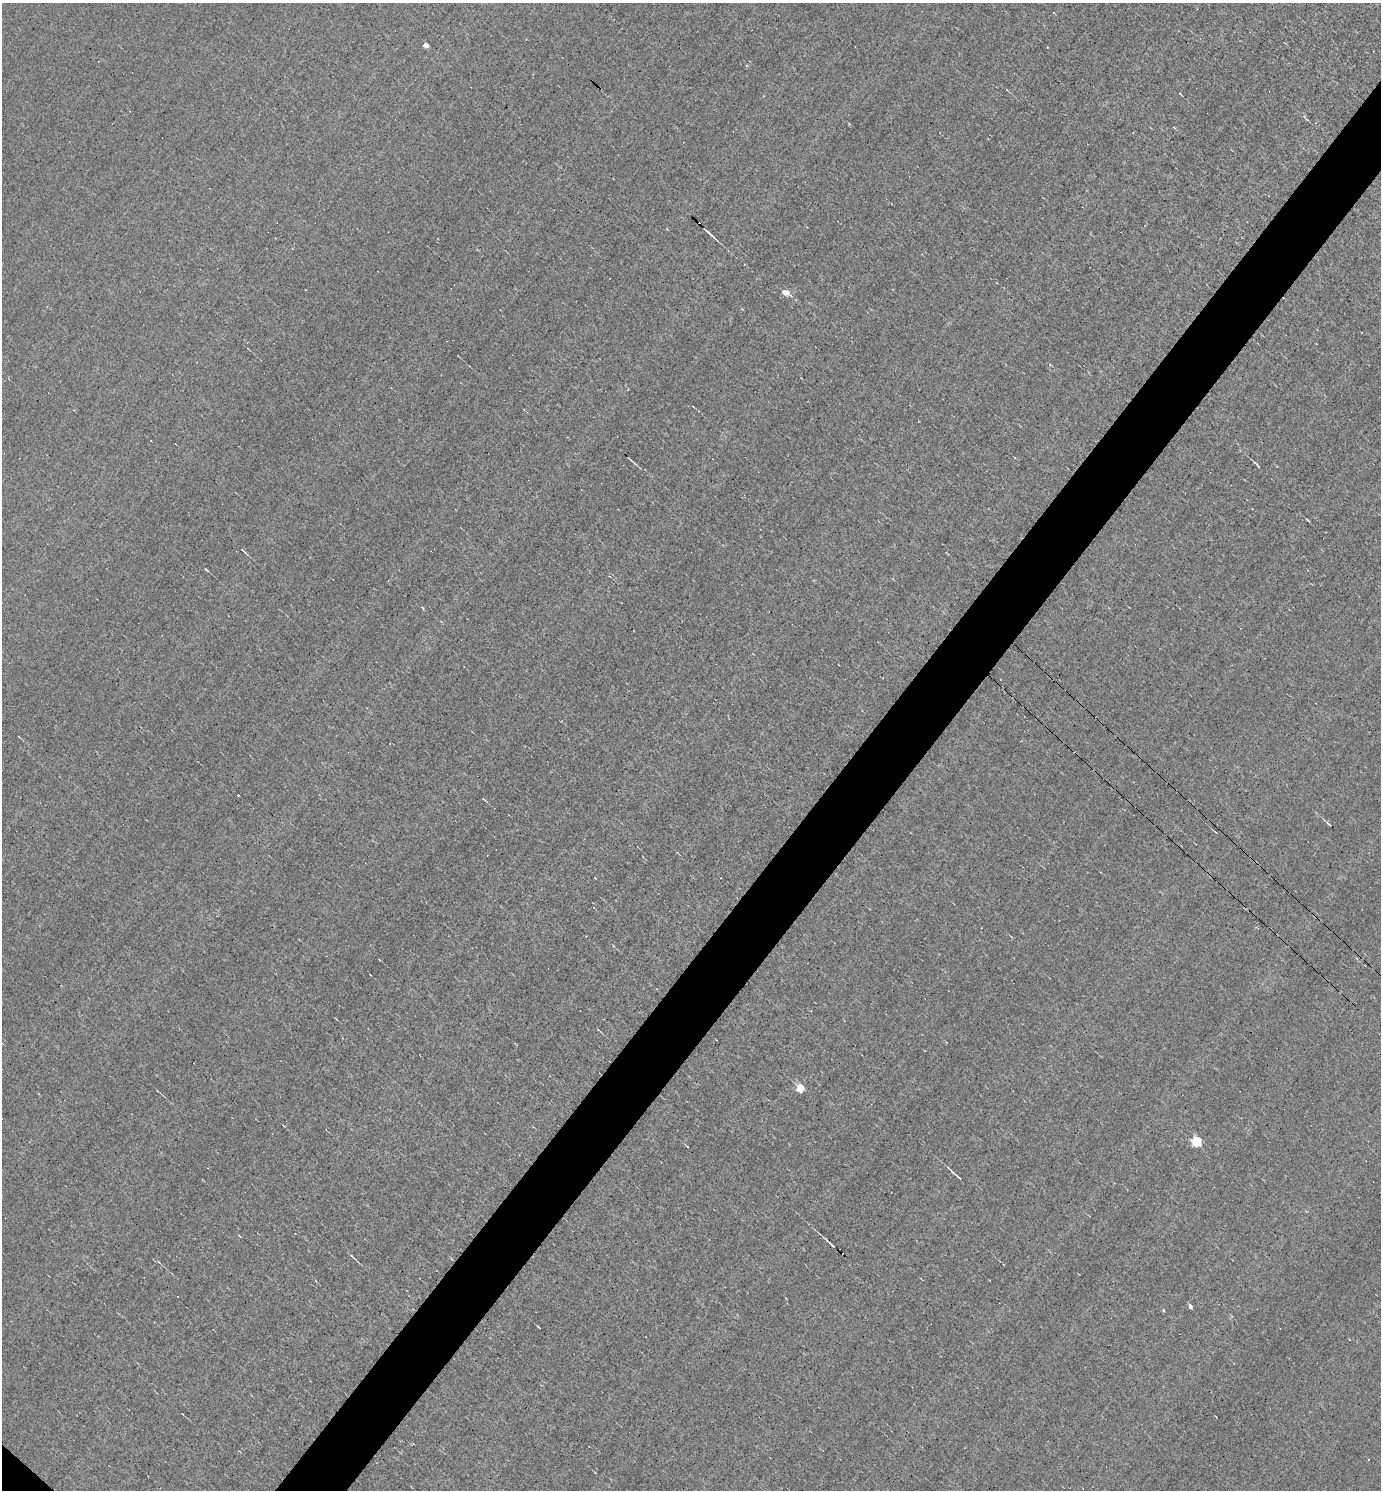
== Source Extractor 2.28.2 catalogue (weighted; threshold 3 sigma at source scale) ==
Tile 10 of 4 x 4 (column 2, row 3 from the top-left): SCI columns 1527-2905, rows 1489-2976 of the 5953 x 5952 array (HDU 1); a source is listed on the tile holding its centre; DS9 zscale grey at full resolution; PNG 1383 x 1492 px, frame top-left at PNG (2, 3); no overlay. Shown black and unused: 5% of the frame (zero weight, under 3 of 5 exposures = <1% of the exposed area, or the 3 px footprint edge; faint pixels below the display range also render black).
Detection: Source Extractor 2.28.2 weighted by HDU 2 'WHT'; one run over the whole footprint, this tile lists its part. Background -0.00175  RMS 0.045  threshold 0.202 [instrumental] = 3 sigma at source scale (4.5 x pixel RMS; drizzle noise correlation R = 1.50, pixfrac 1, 0.05/0.05 arcsec/px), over >= 5 px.
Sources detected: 25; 4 cosmic-ray / hot-pixel residue — not listed; the other 21 listed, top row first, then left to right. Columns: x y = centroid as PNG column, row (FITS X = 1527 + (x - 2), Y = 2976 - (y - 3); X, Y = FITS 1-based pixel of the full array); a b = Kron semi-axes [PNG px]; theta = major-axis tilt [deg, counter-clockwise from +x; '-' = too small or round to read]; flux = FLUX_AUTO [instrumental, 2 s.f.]
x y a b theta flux
1054 13 3 3 - 9.4
425 45 4 4 - 30
1180 94 4 2 - 3.4
1174 127 4 3 - 3.4
708 232 15 2 -42 18
785 292 5 4 - 87
631 460 14 3 -42 9.3
1257 465 9 3 -45 8.6
1308 520 6 2 -44 4.1
243 550 9 3 -39 6.7
206 570 5 2 - 4.9
484 799 7 2 -42 4.8
1329 824 6 2 -39 3.6
800 1088 5 5 - 170
1197 1142 5 5 - 360
687 1147 3 2 - 3.2
957 1176 16 3 -41 14
239 1235 4 3 - 5.1
832 1245 14 3 -43 14
352 1256 9 3 -41 8.1
1190 1307 4 3 - 17
Unlisted compact peaks at least as high as the median listed source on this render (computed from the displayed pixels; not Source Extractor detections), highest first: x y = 1163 1310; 538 1326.